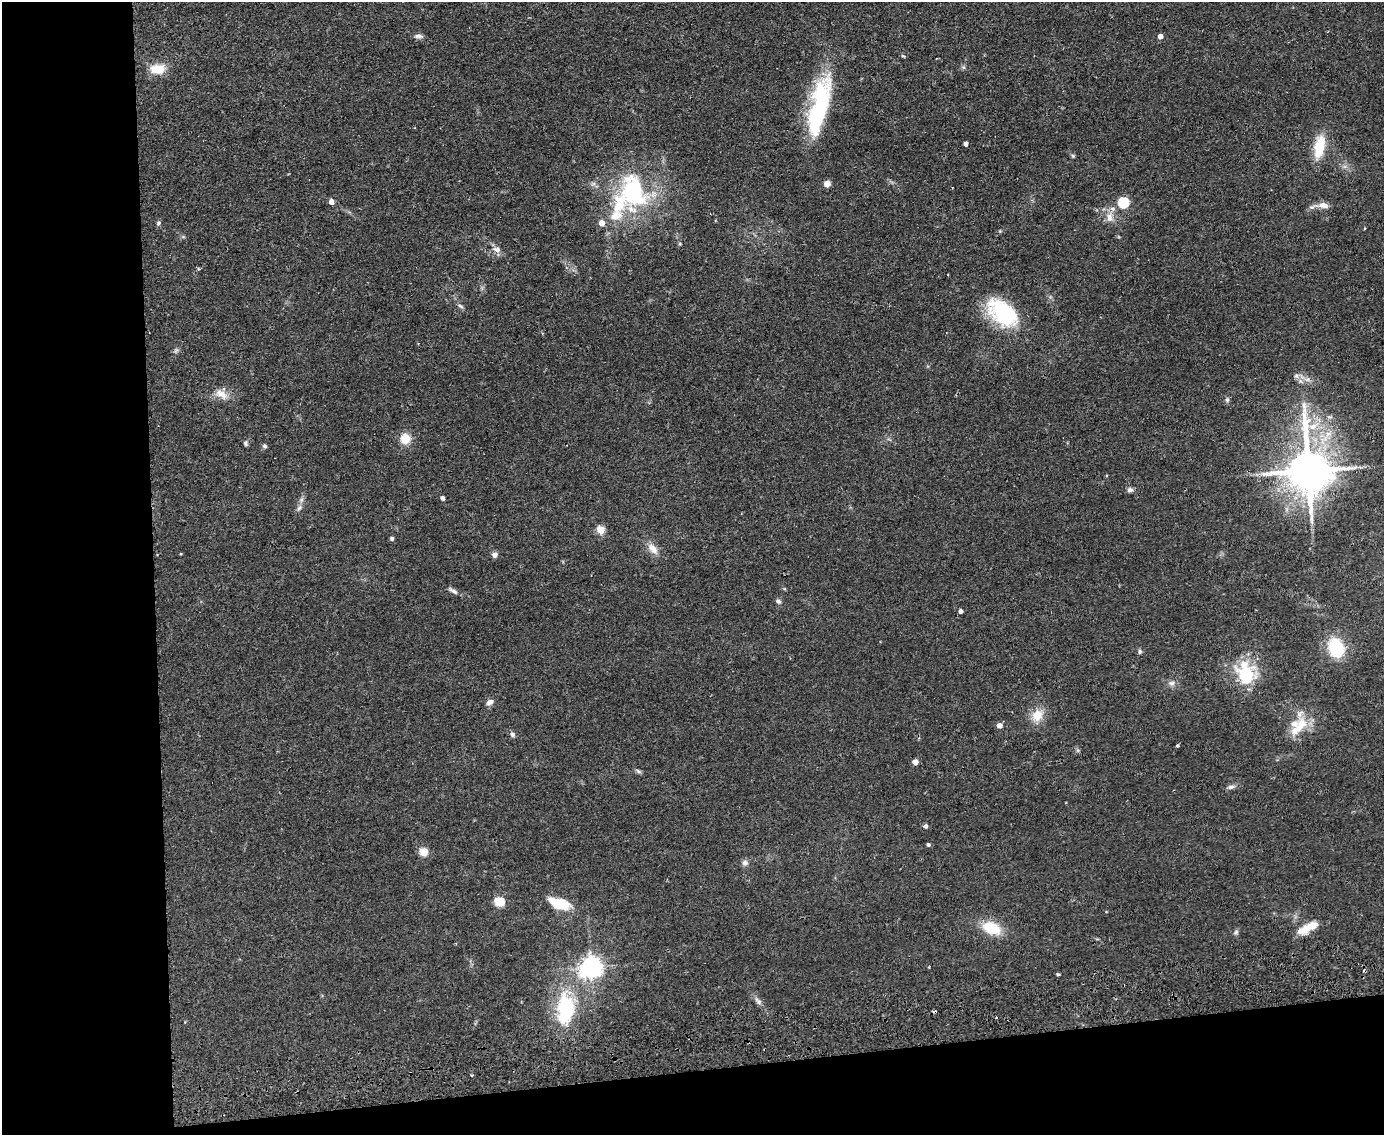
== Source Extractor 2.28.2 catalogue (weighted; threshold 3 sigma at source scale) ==
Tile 10 of 3 x 4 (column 1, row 4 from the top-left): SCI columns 136-1517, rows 57-1189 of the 4520 x 4643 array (HDU 1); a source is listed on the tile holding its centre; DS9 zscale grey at full resolution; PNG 1386 x 1137 px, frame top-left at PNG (2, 2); no overlay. Shown black and unused: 17% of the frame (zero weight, under 2 of 3 exposures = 3% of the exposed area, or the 3 px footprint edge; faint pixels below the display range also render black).
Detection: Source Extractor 2.28.2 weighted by HDU 2 'WHT'; one run over the whole footprint, this tile lists its part. Background 0.0804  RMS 0.0083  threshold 0.0372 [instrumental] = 3 sigma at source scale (4.5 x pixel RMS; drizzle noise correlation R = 1.50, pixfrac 1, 0.05/0.05 arcsec/px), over >= 5 px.
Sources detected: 76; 1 inside a brighter object's white glare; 2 cosmic-ray / hot-pixel residue — not listed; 6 inside a brighter listed object's ellipse — not listed separately; the other 67 listed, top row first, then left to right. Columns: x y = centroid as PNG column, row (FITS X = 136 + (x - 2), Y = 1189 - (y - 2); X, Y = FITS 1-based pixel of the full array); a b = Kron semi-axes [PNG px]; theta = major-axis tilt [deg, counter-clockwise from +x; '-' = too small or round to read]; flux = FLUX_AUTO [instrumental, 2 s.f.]
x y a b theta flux
419 36 13 5 -3 2.6
1160 36 5 4 - 4.4
903 56 6 3 -42 0.97
963 67 6 6 - 1.4
157 69 17 11 5 15
818 116 73 20 77 83
966 144 4 4 - 3.4
1319 147 26 12 80 24
1073 156 6 4 -46 1.1
827 184 5 4 - 14
634 193 44 29 -73 87
331 202 4 4 - 6.5
1124 203 5 5 - 71
1323 205 18 8 -2 6.6
1109 217 14 9 -88 7.8
158 223 7 5 29 1.3
602 223 5 4 - 9.3
496 249 12 7 -12 4.2
198 269 4 4 - 1.1
460 306 8 5 -28 1.7
1003 313 41 24 -39 59
1296 376 7 6 - 2.2
1307 379 10 5 7 3.5
222 394 19 11 -31 8.8
1227 400 7 5 90 1.6
1329 417 8 4 -8 1.6
405 439 10 9 - 13
246 443 7 5 -75 1.7
265 446 6 5 - 1.5
1308 470 15 12 -86 3400
1130 490 7 6 - 2.4
443 498 4 4 - 2.7
299 508 8 5 53 2.3
601 530 5 5 - 25
392 538 5 5 - 1.2
653 549 18 9 -52 7.5
495 555 5 5 - 4.5
453 591 14 5 -29 3
778 601 6 6 - 2
961 611 4 4 - 3.3
1336 648 17 13 -68 43
1140 651 7 5 -88 1.4
1246 675 28 26 -33 38
1171 683 10 6 1 3
490 702 9 6 29 3.5
1037 715 17 14 51 12
1301 724 25 14 78 19
999 725 4 4 - 6.2
512 734 7 6 - 2.1
1177 746 3 3 - 1.6
1078 750 7 4 -89 1.3
915 762 4 4 - 8.2
638 771 9 4 -28 1.6
1231 787 9 5 7 2.7
926 826 4 4 - 2.9
928 845 4 4 - 1.5
424 852 5 5 - 29
745 863 9 7 0 2.8
500 902 5 5 - 43
560 904 18 8 -19 31
1310 927 23 10 31 13
991 928 19 12 -20 26
1236 932 7 5 28 1.7
591 967 7 7 - 550
1058 974 4 3 - 1.1
758 1001 12 6 -46 3.3
565 1009 41 22 87 58